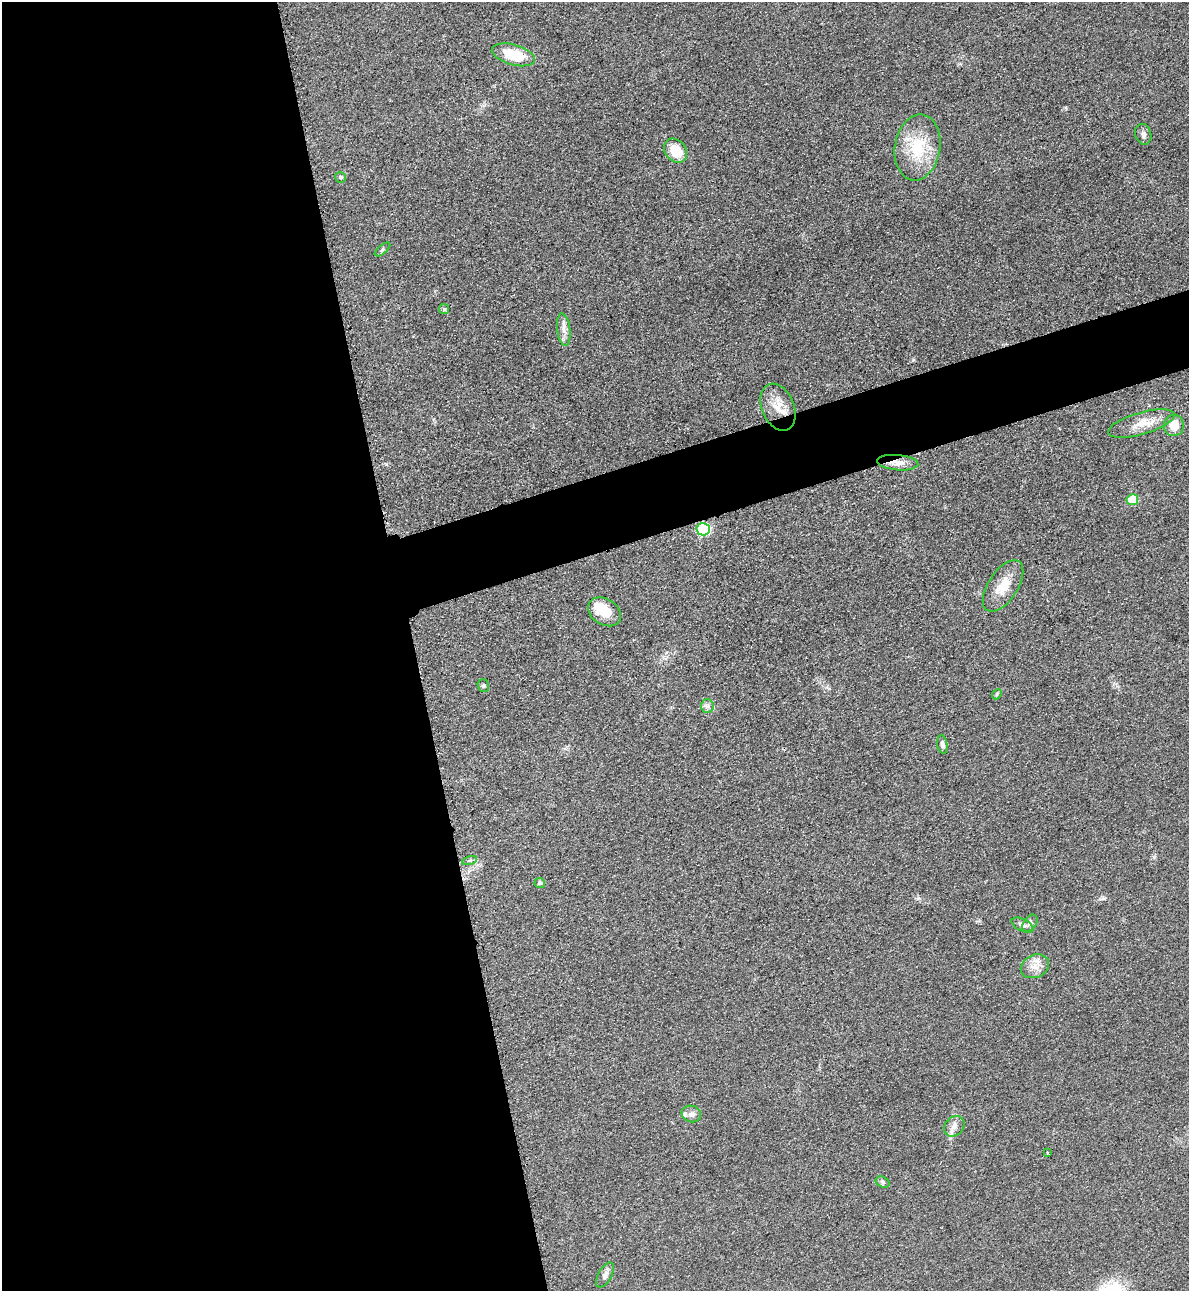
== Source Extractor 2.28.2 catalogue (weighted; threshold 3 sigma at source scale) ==
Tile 9 of 4 x 4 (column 1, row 3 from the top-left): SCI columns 285-1471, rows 1318-2606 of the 5195 x 5212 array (HDU 1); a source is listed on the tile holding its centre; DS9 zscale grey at full resolution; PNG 1191 x 1293 px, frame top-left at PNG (2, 2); each listed source drawn as its Kron ellipse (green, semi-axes under 4 px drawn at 4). Shown black and unused: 39% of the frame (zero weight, under 3 of 4 exposures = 3% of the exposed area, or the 3 px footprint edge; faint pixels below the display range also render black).
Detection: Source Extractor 2.28.2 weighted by HDU 2 'WHT'; one run over the whole footprint, this tile lists its part. Background 0.0675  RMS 0.0084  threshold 0.0378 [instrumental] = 3 sigma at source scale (4.5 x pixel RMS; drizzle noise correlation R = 1.50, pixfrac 1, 0.05/0.05 arcsec/px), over >= 5 px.
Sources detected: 32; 1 cosmic-ray / hot-pixel residue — neither listed nor drawn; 1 inside a brighter listed object's ellipse — not listed separately; the other 30 listed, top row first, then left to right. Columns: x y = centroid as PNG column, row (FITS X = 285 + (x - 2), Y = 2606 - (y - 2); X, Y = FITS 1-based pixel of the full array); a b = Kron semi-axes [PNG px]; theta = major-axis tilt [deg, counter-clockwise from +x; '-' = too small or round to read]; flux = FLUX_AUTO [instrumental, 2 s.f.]
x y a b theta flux
513 55 22 10 -16 28
1143 134 10 8 -73 3.5
917 147 33 22 82 37
675 151 13 10 -51 20
340 177 6 5 - 1.4
382 249 9 4 39 1.4
444 309 5 5 - 1.4
564 330 16 6 -84 5.6
778 407 24 16 -67 16
1141 423 34 11 16 14
1174 425 11 10 - 11
898 463 20 7 -5 7.8
1132 500 6 5 - 28
703 529 7 6 - 94
1003 586 29 14 56 17
605 612 18 13 -32 19
483 686 6 5 - 1.3
997 694 5 4 - 1.3
707 706 7 6 - 2.7
942 744 9 5 -81 2.8
469 861 8 3 19 1.6
540 883 5 5 - 2.2
1030 923 9 6 55 2.6
1022 925 12 6 -27 3.3
1035 966 15 11 25 8.4
691 1114 10 8 -17 4.1
954 1126 11 9 45 5
1047 1153 3 2 - 0.62
883 1182 7 5 -27 1.7
605 1275 14 6 61 3.4
Overlapping masked pixels (flux is a lower limit): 2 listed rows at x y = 898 463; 703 529